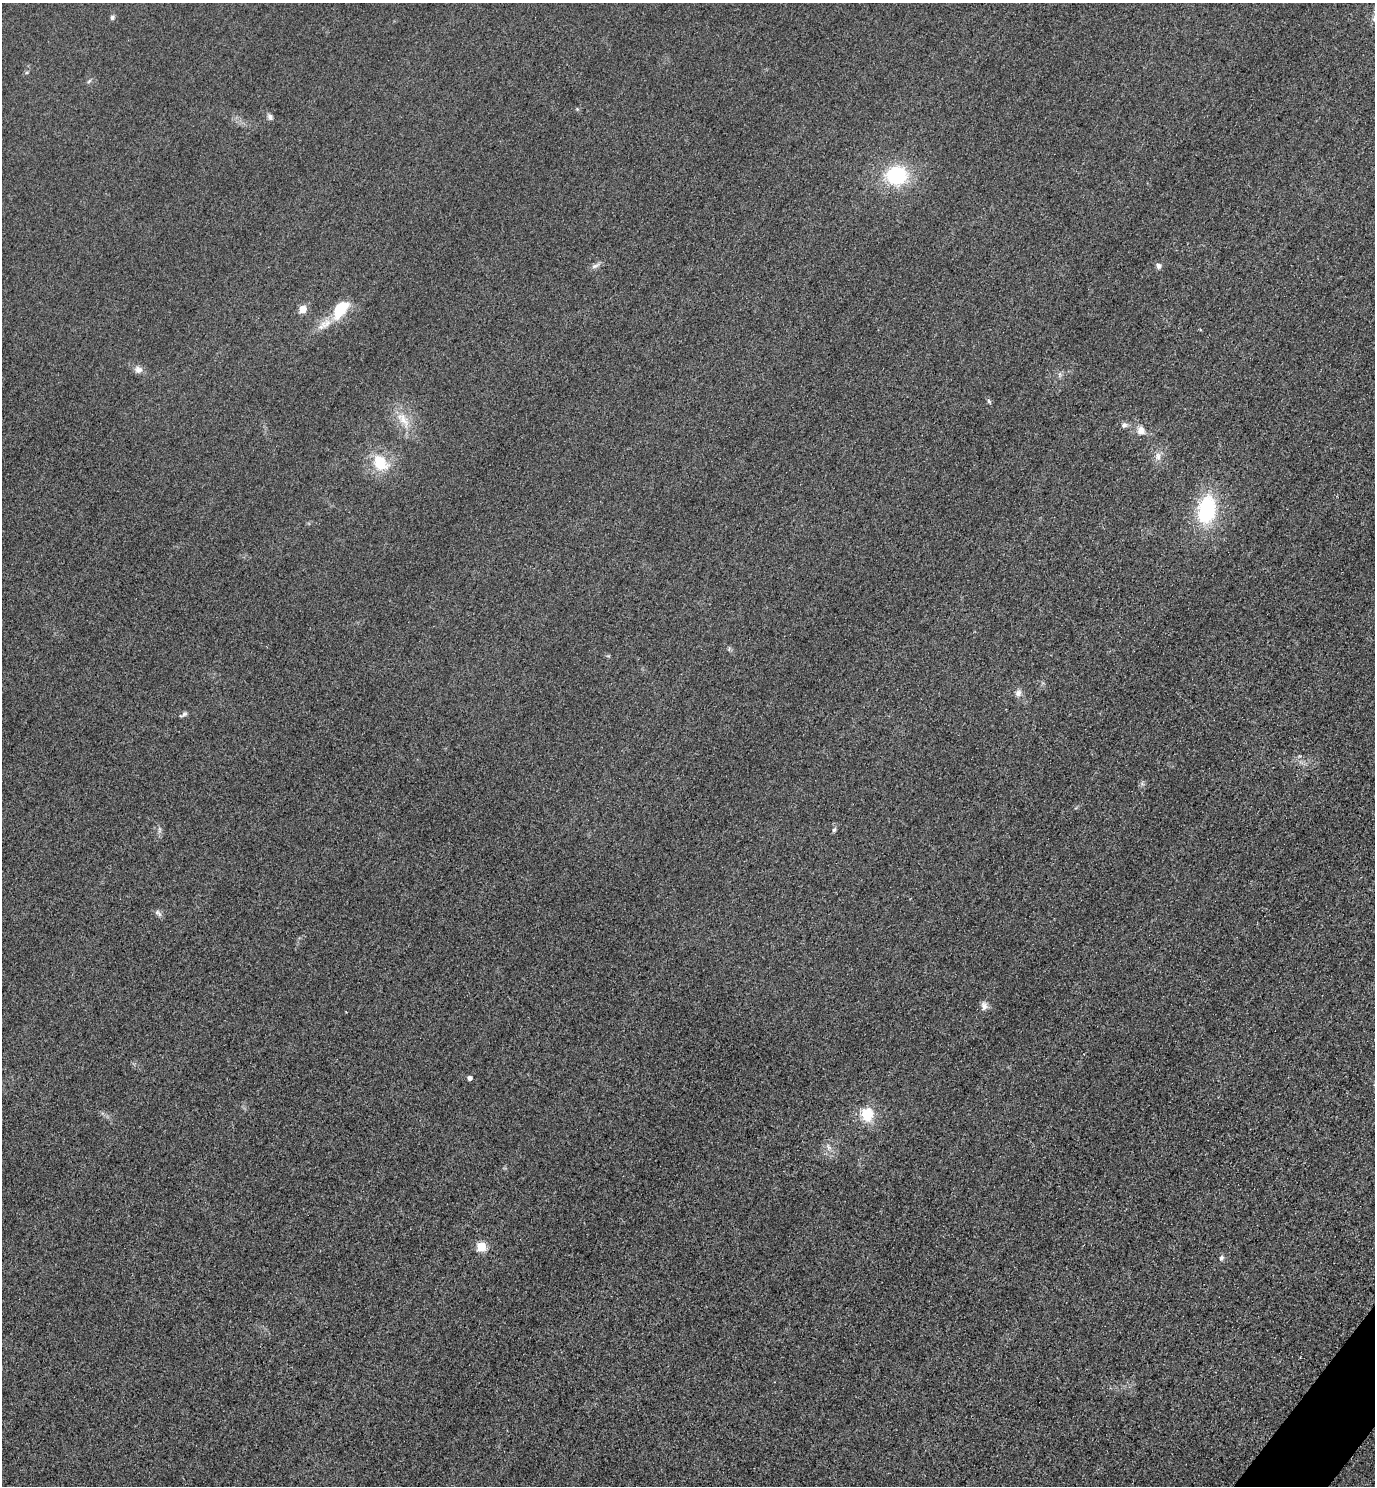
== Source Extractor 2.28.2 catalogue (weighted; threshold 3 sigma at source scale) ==
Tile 6 of 4 x 4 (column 2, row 2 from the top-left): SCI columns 1697-3069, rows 2998-4481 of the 5996 x 5993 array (HDU 1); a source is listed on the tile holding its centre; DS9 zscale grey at full resolution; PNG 1377 x 1488 px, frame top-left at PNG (2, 3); no overlay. Shown black and unused: <1% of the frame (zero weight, under 3 of 4 exposures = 3% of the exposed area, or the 3 px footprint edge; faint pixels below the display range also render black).
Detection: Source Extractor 2.28.2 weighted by HDU 2 'WHT'; one run over the whole footprint, this tile lists its part. Background 0.0506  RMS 0.017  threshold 0.0757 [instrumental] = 3 sigma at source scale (4.5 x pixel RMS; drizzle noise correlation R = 1.50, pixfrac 1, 0.05/0.05 arcsec/px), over >= 5 px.
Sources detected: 28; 1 inside a brighter listed object's ellipse — not listed separately; the other 27 listed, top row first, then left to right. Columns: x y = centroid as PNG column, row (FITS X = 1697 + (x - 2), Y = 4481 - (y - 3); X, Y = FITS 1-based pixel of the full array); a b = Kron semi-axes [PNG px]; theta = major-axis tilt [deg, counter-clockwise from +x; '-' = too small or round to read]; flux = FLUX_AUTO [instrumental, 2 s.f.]
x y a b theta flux
112 18 6 5 - 3.6
89 81 7 4 45 2.5
270 117 8 6 -59 5
896 175 19 16 6 120
595 266 10 5 24 5.8
1158 266 5 5 - 7
302 309 5 5 - 37
340 309 24 12 54 58
323 325 16 10 42 17
138 370 10 8 -24 8.7
989 401 6 4 -48 2.8
403 420 26 10 -59 28
1124 425 8 7 - 5.4
1142 432 13 8 -7 10
1158 456 12 7 -76 9.3
380 462 22 16 -49 52
1206 509 25 15 80 140
1018 693 8 8 - 7.4
184 714 10 5 29 4
834 830 7 4 54 3
158 913 13 5 -41 4.7
984 1006 11 8 -81 7.7
469 1078 4 4 - 7.1
867 1114 11 10 - 51
829 1147 9 6 -56 6.2
481 1247 5 5 - 72
1221 1258 7 6 - 3.8